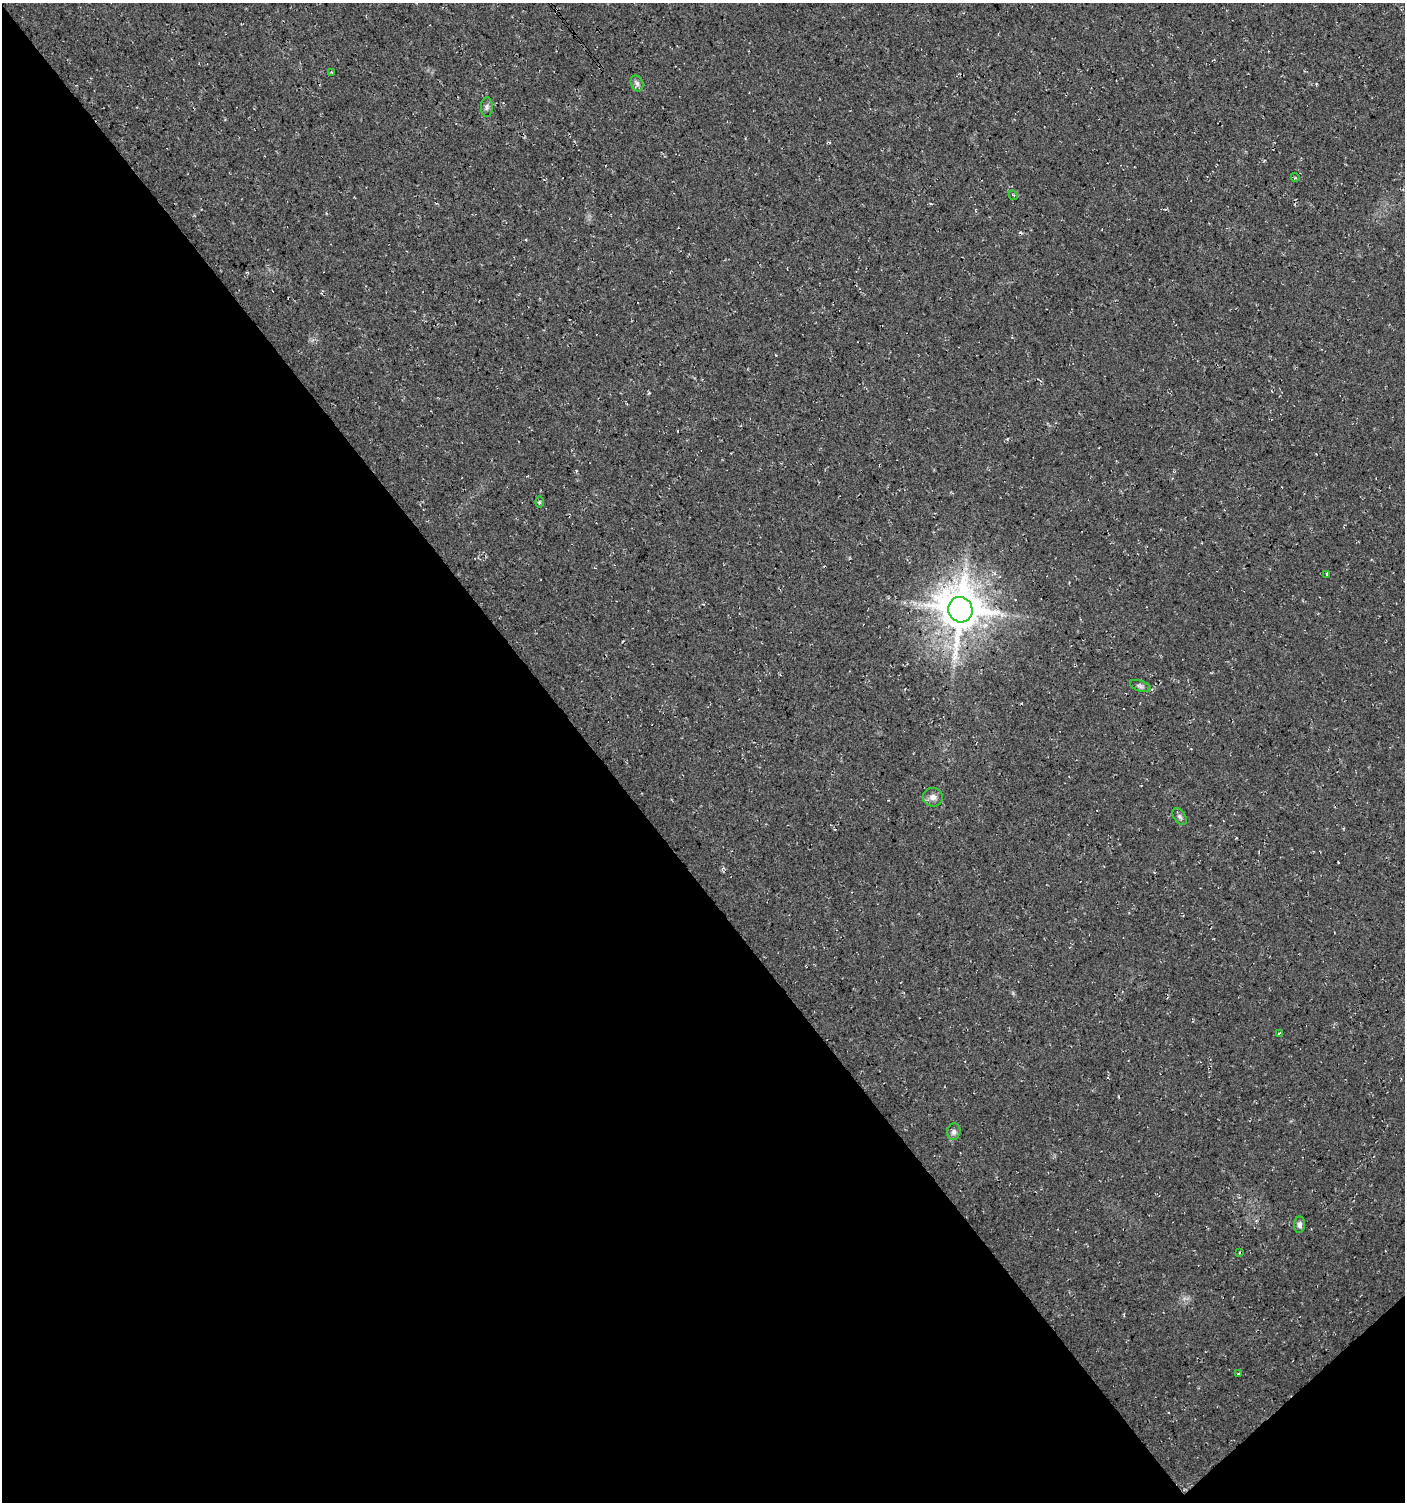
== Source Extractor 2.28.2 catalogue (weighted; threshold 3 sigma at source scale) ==
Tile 14 of 4 x 4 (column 2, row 4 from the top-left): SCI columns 1549-2951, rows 9-1508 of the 5964 x 6007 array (HDU 1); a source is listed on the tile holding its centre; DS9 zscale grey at full resolution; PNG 1407 x 1504 px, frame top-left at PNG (2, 3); each listed source drawn as its Kron ellipse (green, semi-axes under 4 px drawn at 4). Shown black and unused: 43% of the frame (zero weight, under 3 of 4 exposures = <1% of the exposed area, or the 3 px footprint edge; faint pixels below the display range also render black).
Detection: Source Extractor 2.28.2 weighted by HDU 2 'WHT'; one run over the whole footprint, this tile lists its part. Background 0.018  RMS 0.0064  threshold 0.0288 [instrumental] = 3 sigma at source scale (4.5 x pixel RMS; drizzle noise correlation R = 1.50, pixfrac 1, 0.0396/0.0396 arcsec/px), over >= 5 px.
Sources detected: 16; all 16 listed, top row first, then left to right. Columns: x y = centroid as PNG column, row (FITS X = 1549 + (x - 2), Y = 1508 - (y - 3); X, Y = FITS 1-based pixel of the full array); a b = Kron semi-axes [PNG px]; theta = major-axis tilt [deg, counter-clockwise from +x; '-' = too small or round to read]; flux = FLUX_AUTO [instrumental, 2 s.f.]
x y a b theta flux
331 72 3 2 - 0.46
637 83 8 6 -69 1.9
487 107 10 6 89 1.8
1295 177 4 3 - 0.63
1013 195 5 3 - 0.7
539 502 5 3 - 0.84
1327 574 4 2 - 0.63
960 610 13 12 - 2500
1140 686 10 5 -18 1.7
933 797 10 9 - 3.7
1180 817 9 5 -55 1.7
1279 1034 4 3 - 1.7
954 1132 8 6 73 2.2
1300 1225 8 5 86 2.1
1240 1252 3 2 - 0.52
1238 1374 4 3 - 0.66
Overlapping masked pixels (flux is a lower limit): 1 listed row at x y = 960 610